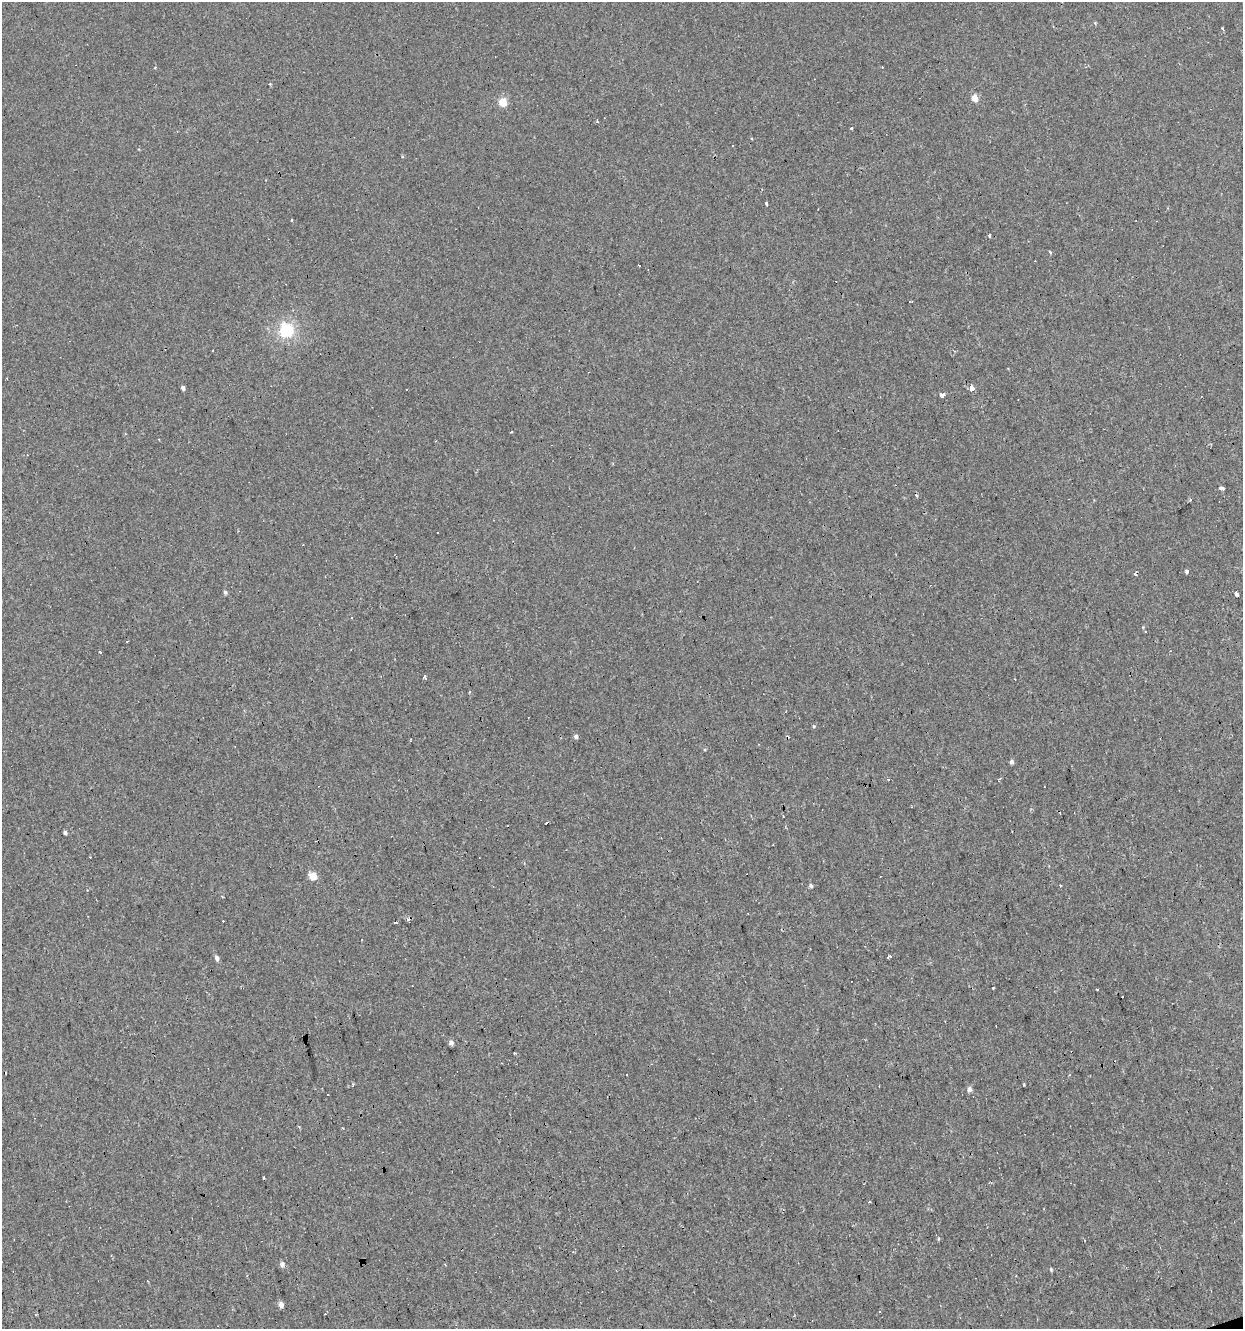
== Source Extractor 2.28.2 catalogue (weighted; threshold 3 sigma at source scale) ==
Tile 6 of 4 x 4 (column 2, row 2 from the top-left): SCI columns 1296-2536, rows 2655-3981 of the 5123 x 5308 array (HDU 1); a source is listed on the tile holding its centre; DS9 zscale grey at full resolution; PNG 1245 x 1331 px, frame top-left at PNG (2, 2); no overlay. Shown black and unused: <1% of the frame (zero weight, under 2 of 3 exposures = <1% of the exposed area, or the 3 px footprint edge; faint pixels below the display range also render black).
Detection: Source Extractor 2.28.2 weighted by HDU 2 'WHT'; one run over the whole footprint, this tile lists its part. Background -2.46e-04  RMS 0.0043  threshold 0.0194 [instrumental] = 3 sigma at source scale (4.5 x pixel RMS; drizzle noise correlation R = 1.50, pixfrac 1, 0.0396/0.0396 arcsec/px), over >= 5 px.
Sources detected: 62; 17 cosmic-ray / hot-pixel residue — not listed; the other 45 listed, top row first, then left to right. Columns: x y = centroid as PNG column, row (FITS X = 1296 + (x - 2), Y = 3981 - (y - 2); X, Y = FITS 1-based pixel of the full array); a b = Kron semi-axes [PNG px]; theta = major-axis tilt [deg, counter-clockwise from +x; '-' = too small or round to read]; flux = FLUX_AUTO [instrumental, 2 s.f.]
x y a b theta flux
1095 23 4 4 - 0.42
1223 28 4 2 - 0.57
975 98 5 4 - 5
503 102 5 5 - 14
851 128 3 3 - 1.1
766 204 5 3 - 3.8
292 220 3 3 - 4.3
989 236 4 3 - 0.71
1049 252 3 3 - 1.7
639 265 3 2 - 0.34
286 330 6 6 - 60
183 388 4 3 - 1.4
971 388 4 3 - 29
942 395 3 3 - 66
511 432 3 2 - 0.3
1221 488 4 3 - 1.4
1186 571 3 3 - 6
225 592 5 4 - 0.77
1236 594 4 3 - 4.8
352 617 3 3 - 3.5
127 641 3 2 - 0.53
100 652 3 3 - 1.7
425 677 4 3 - 2.4
576 737 5 4 - 1.2
1012 762 4 4 - 1.4
888 779 3 3 - 1.2
547 823 4 2 - 0.86
65 833 4 3 - 0.79
773 845 2 2 - 0.5
313 876 5 4 - 11
811 886 5 4 - 0.73
748 913 3 2 - 0.33
395 922 4 3 - 7.2
890 957 3 3 - 1.1
217 958 5 4 - 1.3
993 988 3 2 - 0.52
1097 989 3 2 - 0.5
451 1043 5 4 - 1.9
626 1075 3 2 - 0.36
969 1089 5 4 - 1.8
328 1094 2 2 - 0.24
869 1202 3 3 - 0.43
282 1264 5 5 - 1.8
1051 1269 5 4 - 0.47
281 1304 5 4 - 2.4
Unlisted compact peaks at least as high as the median listed source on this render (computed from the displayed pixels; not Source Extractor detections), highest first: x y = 814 726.